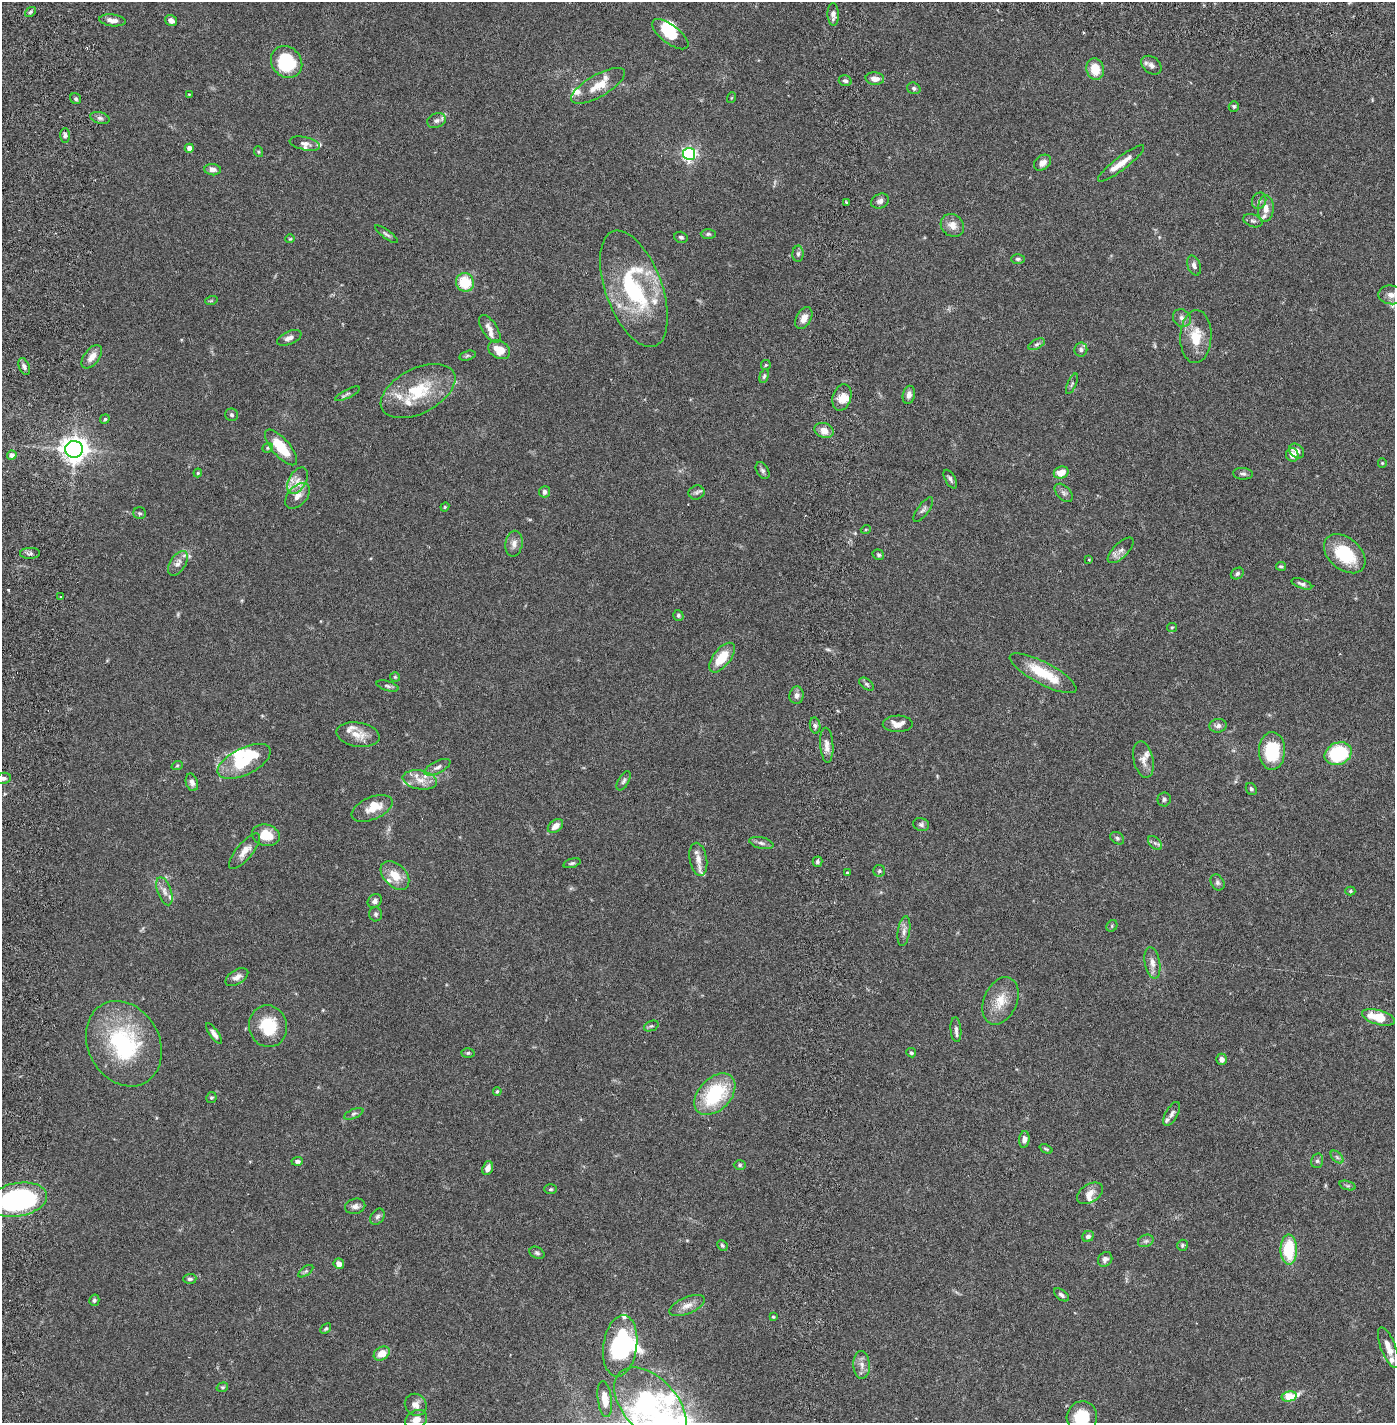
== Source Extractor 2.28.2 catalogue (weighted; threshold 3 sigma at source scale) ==
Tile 6 of 4 x 4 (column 2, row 2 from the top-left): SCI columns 1494-2886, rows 2930-4350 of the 5883 x 5855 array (HDU 1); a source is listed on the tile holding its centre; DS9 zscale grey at full resolution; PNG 1397 x 1425 px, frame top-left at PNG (2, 2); each listed source drawn as its Kron ellipse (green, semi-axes under 4 px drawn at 4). Nothing masked; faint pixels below the display range render black.
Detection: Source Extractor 2.28.2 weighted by HDU 2 'WHT'; one run over the whole footprint, this tile lists its part. Background 0.0691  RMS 0.0049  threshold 0.0199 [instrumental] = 3 sigma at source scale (4.09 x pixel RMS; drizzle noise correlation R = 1.36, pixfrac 0.8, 0.05/0.05 arcsec/px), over >= 5 px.
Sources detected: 233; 2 too faint to see at this stretch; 3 inside a brighter object's white glare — neither listed nor drawn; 30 inside a brighter listed object's ellipse — not listed separately; the other 198 listed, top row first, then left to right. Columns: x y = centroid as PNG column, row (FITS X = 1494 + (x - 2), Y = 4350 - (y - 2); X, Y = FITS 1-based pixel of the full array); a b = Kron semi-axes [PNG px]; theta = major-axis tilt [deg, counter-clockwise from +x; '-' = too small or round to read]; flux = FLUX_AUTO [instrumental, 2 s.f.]
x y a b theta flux
30 12 6 4 37 0.47
833 14 11 5 -88 1.3
112 20 13 6 -7 1.8
171 20 6 5 - 1.7
670 34 21 9 -37 7.4
287 62 17 14 -48 19
1151 65 11 8 -37 1.3
1095 69 11 8 -77 5.3
875 79 9 6 -4 1.9
845 81 6 5 - 0.75
598 86 30 11 30 5.2
914 88 7 5 -19 0.69
189 94 4 2 - 0.21
731 98 5 3 - 0.25
76 99 6 5 - 0.57
1234 106 5 5 - 0.42
100 118 10 5 -15 0.88
437 121 10 7 20 1
65 135 7 5 88 0.67
305 144 15 6 -12 1.4
189 148 4 4 - 1.5
259 152 5 3 - 0.3
689 154 6 6 - 69
1043 163 9 7 39 1.6
1121 163 28 6 37 3.6
213 170 8 5 -6 1.3
880 201 9 7 28 0.98
1259 201 8 7 - 0.98
846 202 3 2 - 0.34
1266 209 13 8 88 2.1
1253 221 10 6 -20 0.77
952 225 12 10 -43 2.6
386 234 14 4 -37 0.74
708 234 7 5 0 0.54
681 237 7 5 -16 0.65
290 239 4 4 - 0.3
798 254 8 5 89 0.74
1018 259 7 4 -1 0.55
1194 266 10 6 -71 1.1
465 282 9 9 - 8.6
634 289 61 28 -70 33
1391 295 13 9 -5 2.2
211 301 6 4 19 0.35
804 318 12 7 61 2.2
1182 318 9 8 - 1.3
490 329 16 7 -56 2
1196 337 26 15 88 6.9
289 338 13 6 23 1.5
1037 344 9 5 27 0.68
1081 349 7 6 - 0.86
499 350 11 8 -31 4.4
467 356 8 4 14 0.49
92 357 13 7 53 2.3
766 365 5 5 - 0.33
24 366 9 5 -68 0.88
764 376 7 4 74 0.51
1072 384 11 3 66 0.53
418 391 40 22 27 14
347 394 14 3 26 0.69
909 395 9 6 77 1.5
842 397 13 9 73 2.9
231 415 6 6 - 0.68
105 419 5 4 - 0.36
824 430 10 7 -22 2.4
281 447 22 9 -49 8.5
268 448 6 4 21 0.41
74 449 9 8 - 240
1297 451 8 6 -45 1.7
12 455 5 4 - 1.1
1292 455 7 6 - 2.4
1382 463 4 4 - 0.28
762 471 9 6 -58 0.69
1061 472 7 6 - 3.3
198 473 4 4 - 0.3
1243 474 10 6 -4 0.79
950 479 10 5 -60 0.84
297 481 14 8 59 2.5
544 492 6 5 - 1.1
697 493 8 7 - 0.71
1064 493 11 6 -46 0.98
298 496 15 9 47 2.5
445 507 4 4 - 0.31
923 510 14 5 54 0.86
140 513 6 6 - 0.53
866 529 5 3 - 0.25
514 544 13 8 81 1.7
1121 550 16 7 45 1.7
30 553 10 5 2 0.69
1345 554 24 16 -40 13
878 555 6 5 - 0.54
1089 560 4 3 - 0.24
178 563 14 7 57 1.7
1281 566 5 4 - 0.46
1237 573 7 5 34 0.72
1302 584 11 4 -20 0.84
61 597 3 2 - 0.27
678 615 5 5 - 0.52
1172 627 5 4 - 0.38
722 658 17 8 52 6.7
1043 673 37 11 -28 10
395 677 5 5 - 0.38
867 684 8 5 -38 0.55
388 686 11 4 -16 0.67
797 695 8 7 - 1.2
898 724 15 8 1 2.4
815 726 8 5 -81 0.75
1218 726 9 7 7 1.1
358 735 22 12 -9 3.7
827 745 17 6 -86 2
1272 751 19 13 89 13
1338 754 14 11 24 21
1143 759 18 10 -77 2.2
244 761 29 13 26 9.8
177 766 6 3 20 0.32
437 767 14 6 27 1.3
3 778 8 5 12 0.75
420 780 17 9 -11 3.2
624 781 11 5 60 0.75
192 782 9 6 -74 1.2
1251 789 6 5 - 0.58
1164 799 7 6 - 0.68
372 808 22 11 23 3.6
921 825 8 6 -15 0.7
555 826 8 6 38 2.3
266 835 14 10 -15 5.3
1117 838 7 5 -37 0.62
761 843 12 5 -13 0.97
1155 843 8 5 -44 0.7
244 851 22 8 50 2.8
698 859 17 8 -79 2.2
817 862 5 5 - 0.54
572 863 9 4 16 0.56
879 871 6 6 - 0.61
847 873 4 2 - 0.26
395 875 17 11 -46 4.3
1217 882 8 6 -59 0.76
164 891 15 7 -71 1.7
1350 891 5 4 - 0.4
375 901 7 6 - 1
376 914 7 6 - 0.61
1112 926 6 5 - 0.46
904 931 15 6 81 1.4
1152 963 16 7 -79 2
237 977 12 7 31 1.7
1000 1001 25 16 66 5.7
1378 1017 17 7 -16 7.2
268 1026 21 19 -76 11
651 1026 7 5 23 0.48
956 1030 12 5 -86 1
214 1034 12 4 -55 1.3
124 1044 44 35 -61 32
468 1053 6 4 1 0.45
911 1053 5 4 - 0.5
1221 1059 5 5 - 1.2
497 1091 4 3 - 0.34
715 1094 24 16 46 20
211 1097 5 5 - 0.42
354 1114 10 4 24 0.7
1172 1114 13 6 60 1.1
1024 1139 8 5 83 1.2
1046 1149 7 4 -22 0.37
1337 1157 8 4 -45 0.65
297 1161 6 4 3 0.6
1317 1161 7 6 - 0.65
740 1165 6 5 - 0.43
488 1168 7 5 68 2
1348 1186 8 4 -18 0.48
551 1189 6 5 - 0.44
1090 1193 14 9 31 2.2
18 1200 29 16 10 48
355 1206 10 7 11 1.2
377 1217 9 6 56 0.78
1088 1236 6 5 - 0.81
1146 1241 8 6 20 0.7
722 1245 5 4 - 0.52
1182 1245 5 5 - 0.47
1289 1250 15 8 -90 12
537 1253 8 5 -28 0.63
1105 1259 8 6 49 0.95
339 1264 5 5 - 1.7
306 1271 8 4 36 0.56
190 1279 6 5 - 0.64
1061 1295 8 5 -37 0.79
94 1300 6 5 - 0.6
687 1306 19 8 23 2.5
773 1317 4 3 - 0.29
326 1329 6 4 43 0.42
620 1346 31 17 82 28
1388 1348 21 7 -68 2.9
382 1353 8 6 32 3.5
862 1365 14 8 -87 1.9
222 1387 6 4 18 0.41
1289 1396 8 5 12 10
605 1399 18 7 -82 3.6
416 1405 11 10 - 2.2
650 1405 44 27 -47 130
1082 1417 16 15 - 9.1
416 1420 11 9 32 2.5
Isophote crosses this tile's border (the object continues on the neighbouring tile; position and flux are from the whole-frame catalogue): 6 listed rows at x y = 1391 295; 3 778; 18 1200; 650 1405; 1082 1417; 416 1420